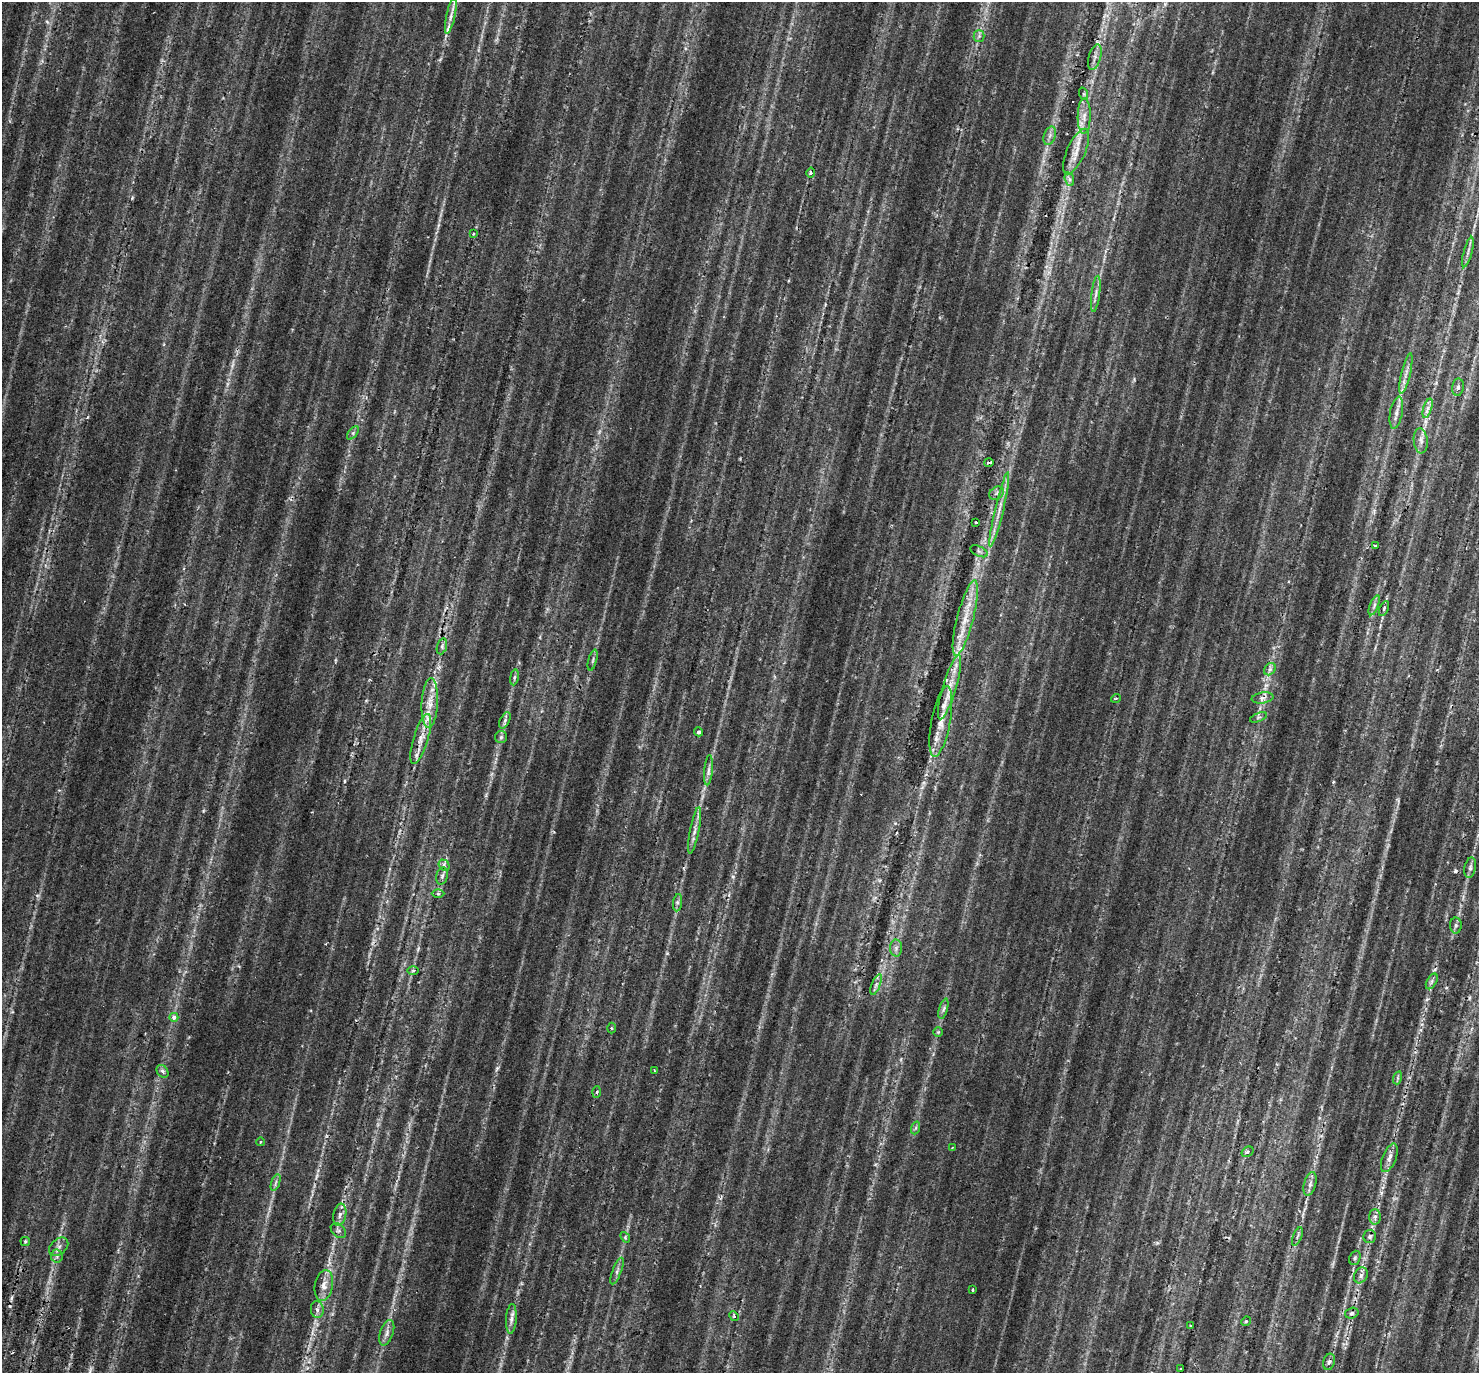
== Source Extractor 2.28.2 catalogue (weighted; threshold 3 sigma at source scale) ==
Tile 7 of 4 x 4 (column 3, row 2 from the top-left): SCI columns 3023-4499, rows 2960-4330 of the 6050 x 5977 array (HDU 1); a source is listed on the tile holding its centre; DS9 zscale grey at full resolution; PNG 1481 x 1375 px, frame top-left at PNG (2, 2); each listed source drawn as its Kron ellipse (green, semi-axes under 4 px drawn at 4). Shown black and unused: <1% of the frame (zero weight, under 2 of 3 exposures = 5% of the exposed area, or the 3 px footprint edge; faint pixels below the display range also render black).
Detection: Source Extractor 2.28.2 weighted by HDU 2 'WHT'; one run over the whole footprint, this tile lists its part. Background 0.0706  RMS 0.0056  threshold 0.0252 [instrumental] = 3 sigma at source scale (4.5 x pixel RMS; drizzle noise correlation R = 1.50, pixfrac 1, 0.0396/0.0396 arcsec/px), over >= 5 px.
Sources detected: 105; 3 too faint to see at this stretch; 3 cosmic-ray / hot-pixel residue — neither listed nor drawn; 8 inside a brighter listed object's ellipse — not listed separately; the other 91 listed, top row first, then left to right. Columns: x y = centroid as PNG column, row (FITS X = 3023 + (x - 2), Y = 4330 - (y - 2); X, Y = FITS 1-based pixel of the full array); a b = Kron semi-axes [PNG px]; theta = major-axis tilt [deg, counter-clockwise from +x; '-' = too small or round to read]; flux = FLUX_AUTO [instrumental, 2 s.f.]
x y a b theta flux
451 16 18 4 78 3.4
979 36 5 5 - 1.1
1095 57 13 6 74 2.8
1084 94 6 4 -71 0.74
1084 116 18 6 89 4.8
1050 136 9 5 70 2.1
1076 151 24 9 66 7.8
810 173 5 4 - 0.73
1069 179 7 4 -71 1.4
473 234 4 2 - 0.37
1468 252 16 4 75 2.2
1096 294 18 3 82 2.1
1406 373 21 4 77 3.6
1458 387 9 6 82 1.7
1428 408 10 4 71 2.3
1396 413 16 6 80 3.2
353 433 8 4 54 1.1
1421 441 12 7 -84 3.2
989 462 5 3 - 2.3
997 493 8 6 35 1.5
999 509 38 4 77 6.2
976 522 3 3 - 2
1376 546 3 3 - 1.8
979 551 9 5 -25 1.4
1374 605 10 4 68 1.6
1384 608 8 3 64 0.87
965 618 39 8 75 13
442 646 8 4 73 1.2
593 660 10 3 75 1.2
1270 669 7 5 46 1.4
514 677 8 4 81 1
949 687 33 6 74 8.6
1116 698 5 3 - 0.49
1262 698 11 5 8 1.8
430 703 25 8 87 8.4
1258 717 9 3 21 0.78
505 720 9 4 64 1.2
941 721 36 9 79 9.7
699 732 4 4 - 1.1
501 737 6 6 - 1.1
421 739 26 7 73 7.3
708 770 15 4 85 2.4
695 830 24 4 79 3.5
444 865 6 5 - 1.2
1470 868 10 5 77 1.7
442 876 8 6 74 1.5
438 894 6 4 0 0.92
678 903 9 4 82 1.4
1456 925 8 6 90 1.3
896 948 8 6 -88 1.8
413 970 5 3 - 0.65
1432 981 8 5 61 1.5
876 984 11 4 68 2
943 1009 10 3 75 1.3
174 1017 4 4 - 2.9
611 1028 5 3 - 0.68
938 1032 5 5 - 0.72
654 1070 3 2 - 0.44
163 1071 7 5 -54 1.5
1397 1078 7 4 72 0.87
597 1092 6 4 87 0.72
915 1128 6 4 70 1
260 1142 4 3 - 0.48
952 1147 3 2 - 0.42
1247 1152 6 5 - 1.1
1389 1158 15 7 69 3.4
276 1182 9 3 71 1.1
1310 1184 12 6 74 2.4
340 1215 11 6 79 2.5
1375 1217 7 6 - 1.6
338 1231 9 6 -46 1.6
1297 1236 10 3 69 1.2
1370 1236 6 6 - 1.3
625 1237 6 4 -49 0.72
25 1241 5 4 - 0.67
59 1247 11 7 44 2.4
57 1256 6 6 - 1.5
1355 1258 7 5 68 1.1
617 1271 14 4 68 1.8
1361 1275 8 6 61 1.9
324 1285 15 9 79 4.5
972 1289 3 2 - 0.86
317 1310 8 6 -87 1.9
1352 1313 7 5 18 1.4
734 1316 5 4 - 0.71
511 1319 15 5 86 2.8
1246 1321 5 4 - 0.65
1191 1326 3 3 - 0.71
387 1333 13 6 71 2.7
1329 1362 8 5 73 1.6
1181 1369 3 2 - 0.51
Overlapping masked pixels (flux is a lower limit): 2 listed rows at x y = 989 462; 941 721
Unlisted compact peaks at least as high as the median listed source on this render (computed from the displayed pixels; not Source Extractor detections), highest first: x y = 1435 969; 132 198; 497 1068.